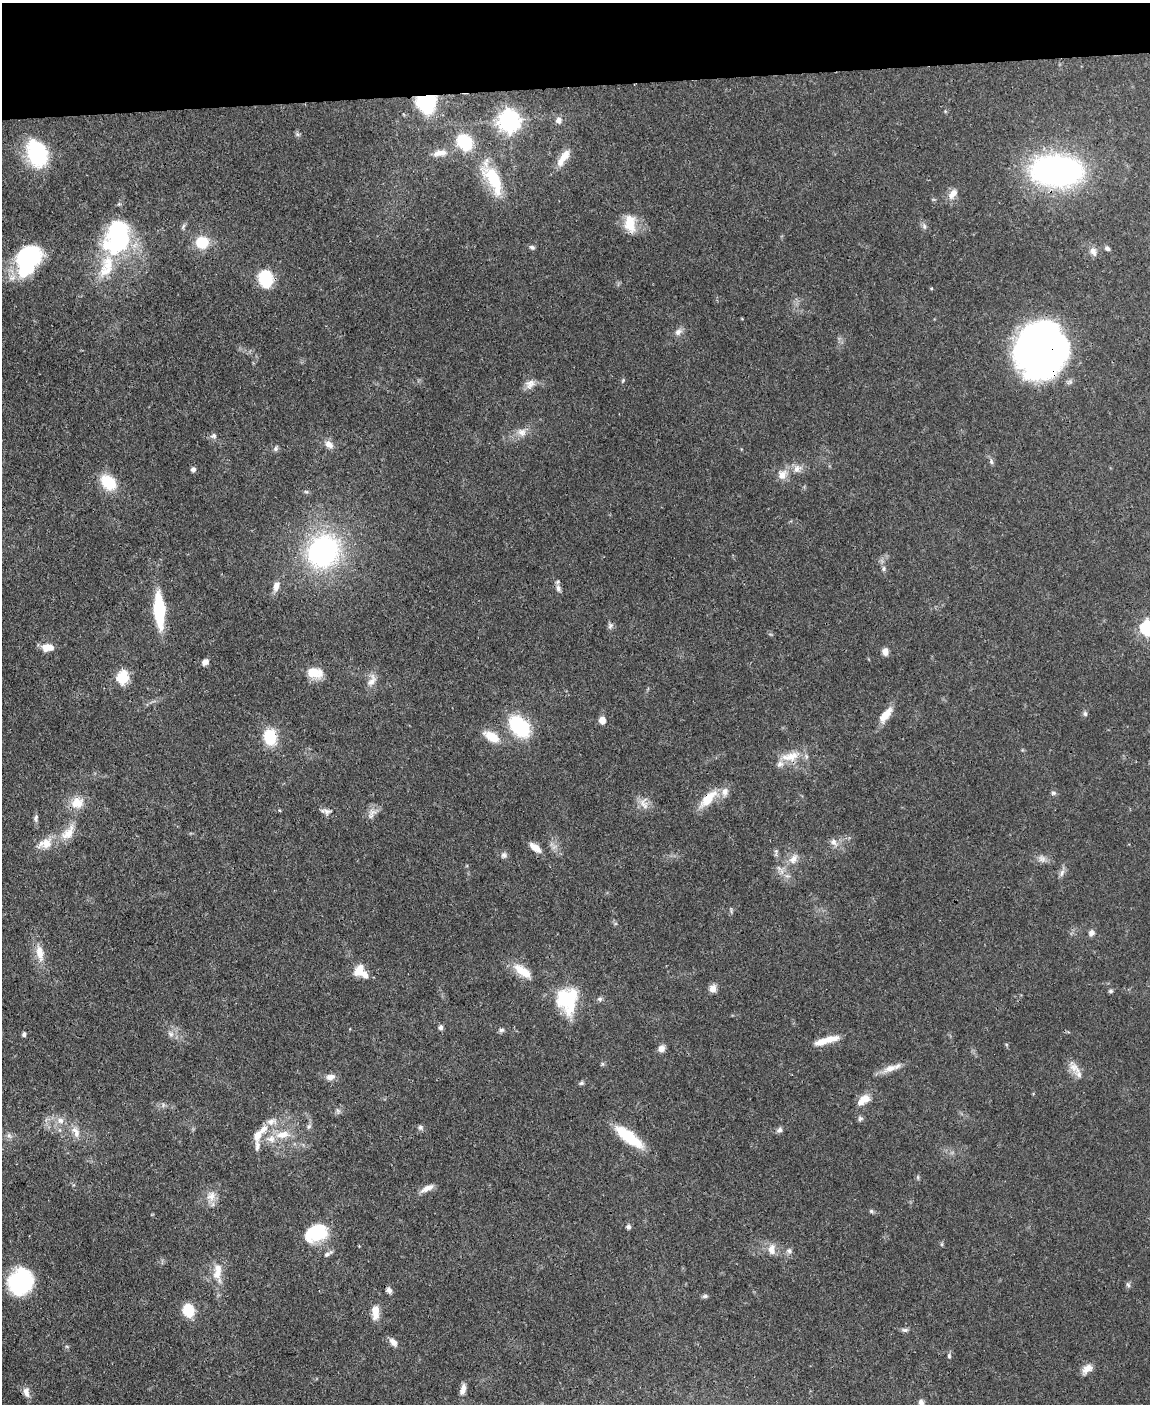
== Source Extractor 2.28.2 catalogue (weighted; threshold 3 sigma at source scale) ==
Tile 3 of 4 x 3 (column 3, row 1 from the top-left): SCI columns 2299-3446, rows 3043-4444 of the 4595 x 4572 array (HDU 1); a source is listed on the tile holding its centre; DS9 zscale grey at full resolution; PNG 1152 x 1406 px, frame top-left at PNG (2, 3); no overlay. Shown black and unused: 6% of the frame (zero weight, under 3 of 4 exposures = <1% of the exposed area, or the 3 px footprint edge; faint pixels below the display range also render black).
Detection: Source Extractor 2.28.2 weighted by HDU 2 'WHT'; one run over the whole footprint, this tile lists its part. Background 0.106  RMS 0.0043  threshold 0.0191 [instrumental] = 3 sigma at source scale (4.5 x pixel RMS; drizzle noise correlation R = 1.50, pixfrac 1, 0.05/0.05 arcsec/px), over >= 5 px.
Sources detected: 141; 3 inside a brighter object's white glare — not listed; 12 inside a brighter listed object's ellipse — not listed separately; the other 126 listed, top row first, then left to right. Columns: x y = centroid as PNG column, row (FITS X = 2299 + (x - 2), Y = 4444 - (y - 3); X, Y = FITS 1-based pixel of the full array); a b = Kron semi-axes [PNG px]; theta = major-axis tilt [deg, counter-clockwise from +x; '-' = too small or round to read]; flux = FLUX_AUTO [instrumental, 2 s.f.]
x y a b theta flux
426 100 14 12 -86 52
559 120 7 7 - 2.3
509 121 8 7 - 300
297 134 6 5 - 0.86
464 142 17 13 -53 20
37 153 30 21 -71 32
440 153 21 9 8 4.9
563 158 27 10 57 6.4
1056 171 55 31 -2 110
493 180 40 16 -63 22
953 194 16 9 52 3.7
630 224 22 13 -83 9.5
924 226 9 6 -80 1.3
117 237 42 28 72 58
202 242 11 10 - 13
532 247 7 5 -20 1
1107 249 6 5 - 1.1
1093 252 14 7 -63 2.3
27 258 27 21 60 53
266 278 17 13 -75 18
931 288 4 3 - 0.46
678 332 10 8 40 2.3
1040 350 46 41 70 230
623 380 5 4 - 0.51
530 384 15 11 33 3.4
522 432 14 11 -13 3.9
214 436 7 7 - 1.3
329 444 13 9 -38 3
276 449 7 6 - 0.99
991 462 7 5 -71 1
193 469 6 5 - 1.4
797 469 13 10 49 3.5
782 475 14 12 66 4.6
108 482 18 13 -47 14
306 492 6 4 -2 0.68
323 551 34 30 51 85
884 569 7 5 -90 1.1
276 586 13 7 74 3.3
558 588 10 7 -68 1.8
159 610 24 8 -87 39
610 626 8 6 45 1.2
1147 628 7 6 - 84
48 647 15 8 -1 4.8
885 652 8 6 -82 2.8
205 662 8 6 34 2.1
313 672 18 15 2 6.8
122 678 6 6 - 47
372 681 19 9 61 3.8
1085 714 6 5 - 1
886 715 22 9 52 6
602 720 7 6 - 3.8
519 726 19 13 -47 37
492 736 20 11 -31 7.9
270 737 15 12 -81 16
790 756 29 12 14 8.7
1053 793 7 5 -1 0.91
708 799 28 11 47 9.7
77 803 18 16 10 6.9
644 804 17 11 -68 4.2
279 810 5 3 - 0.38
327 811 12 7 -14 2
372 813 18 6 67 2.6
36 818 11 5 83 1.2
68 833 24 12 52 7.1
834 842 10 8 -49 2.3
46 844 20 13 11 6.8
535 848 17 8 -39 4.1
504 855 8 7 - 1.4
1042 858 11 9 -19 2.4
793 859 16 10 56 4.3
1062 873 11 6 65 1.8
1091 933 8 7 - 1.8
40 953 22 10 -83 6.4
359 971 17 10 58 4.9
522 971 26 10 -36 8.2
713 989 9 8 - 3
1111 991 6 5 - 0.82
600 999 8 6 -14 1.1
565 1000 25 19 -68 21
441 1027 6 6 - 1.2
501 1030 8 5 10 1.1
24 1034 4 4 - 1.3
171 1034 9 7 -17 1.8
830 1039 25 8 11 5.7
1006 1044 5 3 - 0.41
661 1049 8 8 - 2.4
1074 1067 14 12 -26 4.1
890 1068 22 9 24 4.7
330 1077 12 8 3 2.6
581 1083 7 5 45 0.79
863 1100 18 10 38 5.4
338 1111 8 4 -59 0.93
860 1119 8 6 24 0.95
60 1120 11 9 -13 3
271 1122 15 9 7 3.5
309 1126 7 6 - 1.1
420 1127 7 6 - 1
780 1130 7 7 - 1.4
76 1132 18 9 -62 4.3
9 1135 9 6 -63 1.3
257 1135 13 8 73 4.2
283 1135 22 10 9 7.3
628 1137 31 10 -37 21
918 1177 6 4 72 0.6
427 1188 18 6 26 3.2
211 1196 14 12 64 4.5
871 1211 5 5 - 0.75
628 1227 7 6 - 1.1
313 1232 24 18 72 17
772 1249 15 10 -90 3.9
789 1251 8 7 - 1.5
328 1254 14 5 28 1.5
217 1274 23 12 -70 6.2
20 1281 22 22 - 45
1128 1285 8 5 -62 0.92
389 1290 8 6 -61 1.4
705 1296 8 5 9 0.94
188 1310 10 8 -75 16
375 1312 19 9 -90 5.2
905 1330 9 5 -1 1.1
393 1342 13 7 -48 2.5
949 1356 6 5 - 0.77
1087 1369 15 8 38 3.6
463 1389 14 6 75 3
26 1392 12 8 -81 2.8
921 1403 10 7 -77 2.2
Overlapping masked pixels (flux is a lower limit): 3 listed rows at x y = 426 100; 1040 350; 708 799
Isophote crosses this tile's border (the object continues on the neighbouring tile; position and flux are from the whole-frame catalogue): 2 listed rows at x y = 1147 628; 921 1403